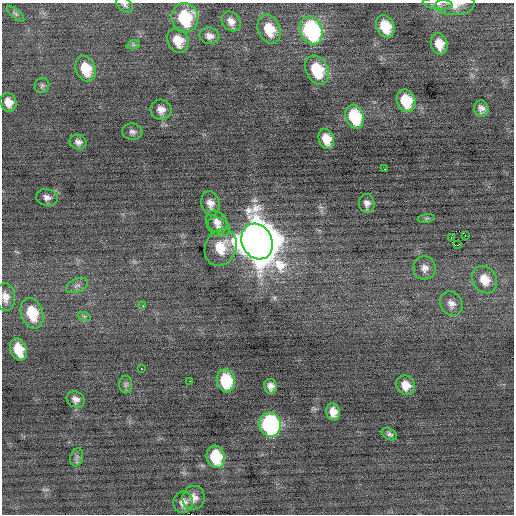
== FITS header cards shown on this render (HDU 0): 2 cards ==
NAXIS1  =                  512 / Axis length
NAXIS2  =                  512 / Axis length

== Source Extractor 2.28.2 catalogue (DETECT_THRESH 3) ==
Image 512 x 512 px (HDU 0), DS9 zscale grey, 1 PNG px = 1 image px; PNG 516 x 516 px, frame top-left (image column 1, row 512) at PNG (2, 3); each listed source drawn as its Kron ellipse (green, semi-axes under 4 px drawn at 4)
Background -0.0327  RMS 0.7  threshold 2.11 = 3 sigma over >= 5 px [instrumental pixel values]
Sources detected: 59; all 59 listed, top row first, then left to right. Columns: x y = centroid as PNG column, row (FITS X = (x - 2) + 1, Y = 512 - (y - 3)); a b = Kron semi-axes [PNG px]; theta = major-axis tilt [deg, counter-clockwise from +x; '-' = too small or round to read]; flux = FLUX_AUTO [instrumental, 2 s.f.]
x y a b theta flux
438 4 15 5 -5 200
125 5 9 6 -42 140
455 5 20 10 4 550
16 14 11 4 -40 120
185 18 15 13 -82 2600
231 21 11 8 -50 320
385 26 11 8 -66 1200
269 29 15 11 -66 1000
311 30 14 11 -67 7000
209 36 10 8 -13 270
178 41 13 10 -62 830
439 44 11 8 -76 650
133 45 7 4 18 75
86 69 13 10 -68 1200
317 70 15 11 -65 2000
42 85 8 7 - 120
406 101 11 9 -69 1400
8 102 10 8 -69 460
481 108 8 7 - 230
161 110 10 10 - 370
355 117 12 9 -69 2200
132 132 10 8 -6 180
326 139 10 7 -71 670
78 142 8 7 - 200
385 169 3 2 - 210
47 197 11 8 -11 230
210 203 12 9 -76 330
367 203 9 8 - 220
426 218 9 4 9 79
217 222 12 10 -49 360
219 227 12 9 -27 310
465 235 3 2 - 100
451 237 3 2 - 1100
257 241 18 15 -65 170000
458 245 3 2 - 2900
221 247 19 15 67 1200
425 268 11 11 - 330
485 280 14 12 -57 810
77 286 11 6 25 180
5 297 14 9 -85 410
451 304 13 10 -55 330
143 306 2 2 - 240
32 313 16 11 -71 1500
84 316 7 4 -18 78
18 349 11 8 -69 1100
141 369 3 2 - 52
189 381 2 2 - 68
226 381 11 9 -77 2200
126 384 9 6 -89 130
406 385 10 9 - 500
271 386 7 6 - 250
76 399 9 8 - 250
333 412 8 7 - 410
270 425 12 10 -76 10000
389 434 8 5 -30 130
77 457 9 6 73 140
216 457 11 9 -74 1900
194 498 12 11 - 400
183 502 11 10 - 320
At the frame edge (FLAGS 8, measured only in part): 4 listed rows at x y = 438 4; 125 5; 455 5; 5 297